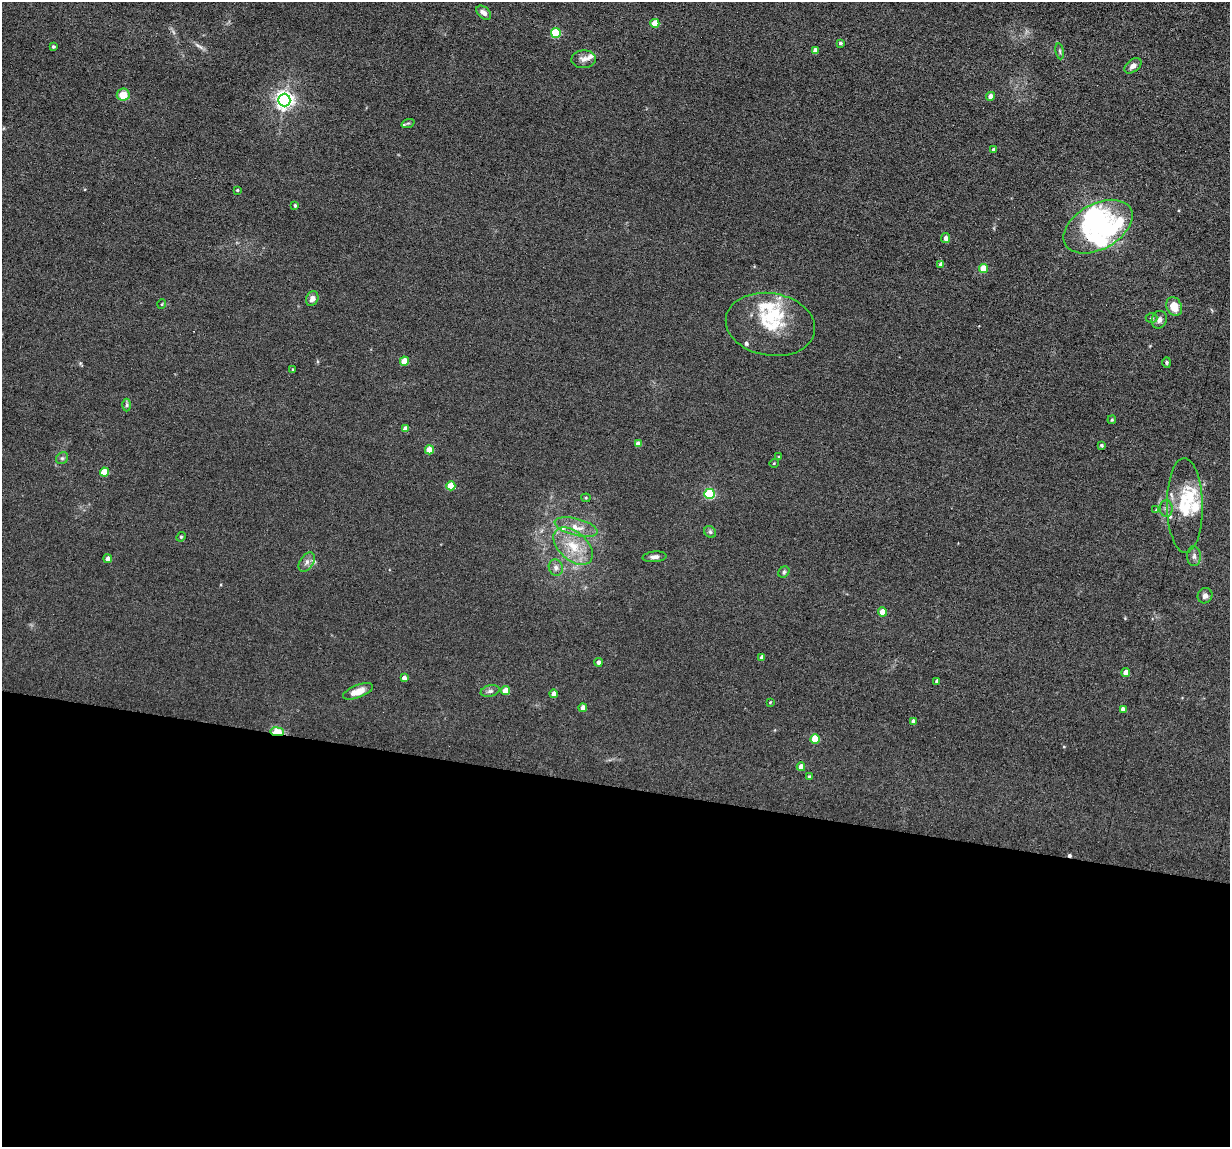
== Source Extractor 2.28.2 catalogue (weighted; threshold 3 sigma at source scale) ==
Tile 14 of 4 x 4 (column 2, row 4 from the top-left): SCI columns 1337-2564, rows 157-1301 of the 5239 x 4989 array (HDU 1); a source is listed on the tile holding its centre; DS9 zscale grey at full resolution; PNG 1232 x 1149 px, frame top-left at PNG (2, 2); each listed source drawn as its Kron ellipse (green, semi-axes under 4 px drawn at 4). Shown black and unused: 31% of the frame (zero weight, under 6 of 12 exposures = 6% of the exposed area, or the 3 px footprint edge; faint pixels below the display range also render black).
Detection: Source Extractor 2.28.2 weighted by HDU 2 'WHT'; one run over the whole footprint, this tile lists its part. Background 0.0129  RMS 0.0037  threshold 0.0153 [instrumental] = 3 sigma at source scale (4.09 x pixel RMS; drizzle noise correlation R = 1.36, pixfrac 0.8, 0.05/0.05 arcsec/px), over >= 5 px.
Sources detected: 91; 3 inside a brighter object's white glare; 1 cosmic-ray / hot-pixel residue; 1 long thin detection or spike segment (spike, bleed or trail) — neither listed nor drawn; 12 inside a brighter listed object's ellipse — not listed separately; the other 74 listed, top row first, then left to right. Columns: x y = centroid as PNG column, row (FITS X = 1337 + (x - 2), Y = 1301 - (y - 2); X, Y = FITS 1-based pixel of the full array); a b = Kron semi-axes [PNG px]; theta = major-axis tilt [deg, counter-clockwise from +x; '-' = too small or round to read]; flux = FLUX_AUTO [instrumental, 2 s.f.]
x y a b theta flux
484 13 8 5 -42 1.7
655 23 4 4 - 5.9
556 33 5 5 - 18
840 43 4 3 - 0.62
53 47 3 3 - 0.51
815 50 4 4 - 2.3
1060 51 8 4 -81 0.59
584 59 12 9 3 1.7
1133 66 10 6 38 1.5
123 95 6 6 - 5
990 96 4 4 - 2.3
284 100 6 6 - 140
408 123 7 4 18 0.56
993 150 4 3 - 0.97
237 190 3 3 - 0.36
295 205 4 3 - 0.47
1098 227 37 22 29 22
946 238 5 4 - 1.2
941 264 4 4 - 1.5
983 268 4 4 - 7.9
312 299 8 6 68 1.7
162 304 5 3 - 0.25
1174 307 10 7 -67 4.6
1151 318 6 5 - 0.56
1159 320 9 7 67 1.4
770 324 45 31 -10 15
404 361 4 4 - 6.2
1167 362 5 4 - 0.46
293 369 3 3 - 0.35
127 405 6 4 90 0.58
1112 420 4 3 - 0.41
405 429 4 4 - 2.6
638 444 4 4 - 2
1101 445 3 3 - 0.54
429 450 4 4 - 5.9
779 457 4 3 - 0.31
62 458 6 5 - 0.66
774 463 5 3 - 0.26
104 472 4 4 - 8.1
451 486 4 4 - 7.7
709 494 5 5 - 27
586 498 4 4 - 0.33
1185 505 47 18 -89 14
1166 509 8 6 -89 1
1156 510 4 4 - 0.27
576 527 22 8 -15 4.1
710 532 6 5 - 0.6
181 537 5 4 - 0.42
573 546 23 14 -42 8.4
1194 556 10 7 -89 1.2
654 557 12 5 6 1.2
108 559 4 4 - 1.8
307 562 11 6 57 1.5
556 567 8 7 - 1.2
784 572 6 5 - 0.56
1205 596 8 7 - 1.3
882 612 4 4 - 4.2
762 657 4 4 - 1.3
598 662 4 4 - 1.2
1126 673 4 4 - 3.1
404 678 4 4 - 1.6
937 681 4 3 - 0.99
506 690 4 4 - 4.8
358 691 16 6 21 3.6
490 691 9 5 14 0.95
554 694 4 4 - 2.5
770 702 3 3 - 0.25
583 708 4 4 - 2.4
1123 709 4 4 - 1.6
913 721 4 4 - 1
277 732 7 4 -6 16
815 739 4 4 - 9.2
801 767 4 4 - 2.9
809 777 4 4 - 0.8
Overlapping masked pixels (flux is a lower limit): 1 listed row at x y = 277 732